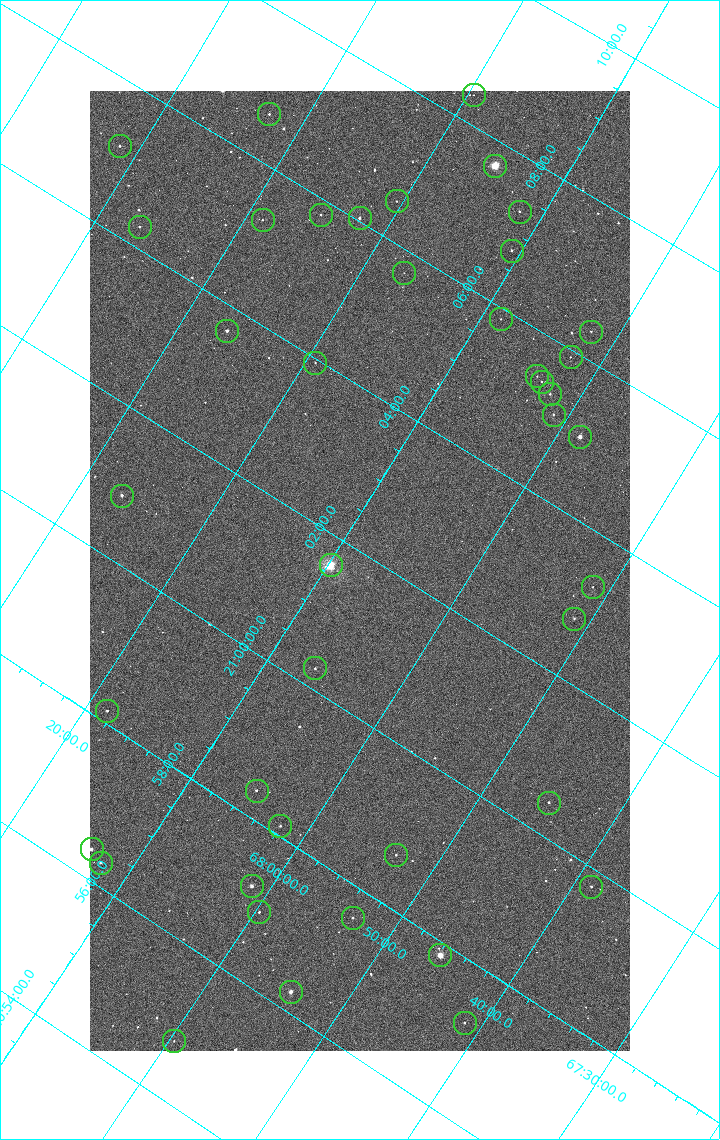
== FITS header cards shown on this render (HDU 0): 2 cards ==
NAXIS1  =                 1080 / length of data axis 1
NAXIS2  =                 1920 / length of data axis 2

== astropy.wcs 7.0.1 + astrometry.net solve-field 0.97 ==
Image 1080 x 1920 px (HDU 0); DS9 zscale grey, zoomed out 1/2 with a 90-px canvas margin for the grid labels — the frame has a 2x2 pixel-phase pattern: the four 2x2 pixel phases sit at different levels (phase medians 816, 733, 701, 813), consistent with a one-shot-colour (mosaic) sensor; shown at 1/2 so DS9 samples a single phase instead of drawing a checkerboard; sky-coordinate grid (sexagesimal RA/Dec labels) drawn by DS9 from the SOLVED WCS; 42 Tycho-2 reference stars matched to detected sources circled (green)
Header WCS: RA---TAN/DEC--TAN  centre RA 21:01:47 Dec +68:08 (315.44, +68.13 deg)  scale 2.37 arcsec/px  FOV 42.7' x 76.0'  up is +58 deg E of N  parity flipped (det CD > 0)
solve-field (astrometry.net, Tycho-2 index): VERIFIED the header's WCS against the Tycho-2 star catalogue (verified at 4 index scales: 6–42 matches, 0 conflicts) and refined it, rather than solving blind
Solved WCS: RA---TAN-SIP/DEC--TAN-SIP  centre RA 21:01:47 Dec +68:08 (315.44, +68.13 deg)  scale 2.37 arcsec/px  FOV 42.7' x 76.0'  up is +58 deg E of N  parity flipped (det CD > 0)
The solver's refit moves the header's centre by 0.48 arcsec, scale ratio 1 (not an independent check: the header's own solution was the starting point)
Tycho-2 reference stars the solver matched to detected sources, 42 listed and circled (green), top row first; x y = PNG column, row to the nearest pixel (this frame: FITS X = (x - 90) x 2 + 1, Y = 1920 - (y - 91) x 2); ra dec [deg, ICRS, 3 dp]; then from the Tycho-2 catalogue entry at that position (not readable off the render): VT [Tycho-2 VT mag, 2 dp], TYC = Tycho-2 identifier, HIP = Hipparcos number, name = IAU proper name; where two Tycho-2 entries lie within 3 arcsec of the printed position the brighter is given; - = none
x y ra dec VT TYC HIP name
474 96 317.097 +68.326 12.13 4460-1569-1 - -
269 114 316.662 +68.544 12.10 4460-1999-1 - -
120 146 316.282 +68.691 11.40 4460-1398-1 - -
495 166 316.920 +68.254 6.89 4460-1485-1 104291 -
396 202 316.630 +68.341 12.23 4460-2165-1 - -
520 212 316.824 +68.195 12.03 4460-2105-1 - -
320 215 316.448 +68.418 11.65 4460-814-1 - -
360 218 316.511 +68.372 10.44 4460-2738-1 - -
262 220 316.324 +68.480 12.16 4460-1671-1 - -
140 227 316.071 +68.613 11.75 4460-1488-1 - -
512 251 316.691 +68.178 11.28 4460-1909-1 - -
404 273 316.425 +68.284 12.70 4460-2145-1 - -
501 320 316.464 +68.143 11.77 4460-2321-1 - -
227 331 315.917 +68.443 10.19 4460-1680-1 - -
591 332 316.591 +68.033 11.95 4460-2416-1 - -
570 358 316.477 +68.038 12.46 4460-2785-1 - -
315 363 315.987 +68.322 11.90 4460-2361-1 - -
537 376 316.357 +68.063 12.29 4460-2850-1 - -
542 382 316.349 +68.054 11.93 4460-2609-1 - -
550 394 316.328 +68.036 11.59 4460-2365-1 - -
554 415 316.271 +68.018 11.61 4460-2961-1 - -
580 437 316.255 +67.973 9.08 4460-2805-1 - -
122 496 315.215 +68.445 10.29 4460-1024-1 103702 -
330 566 315.404 +68.163 7.47 4460-3015-1 103763 -
592 588 315.828 +67.855 11.87 4460-1159-1 - -
574 619 315.701 +67.853 12.04 4460-625-1 - -
315 668 315.066 +68.108 10.95 4460-2532-1 - -
107 711 314.540 +68.308 11.36 4460-2154-1 - -
256 791 314.591 +68.085 11.00 4460-2803-1 - -
548 803 315.110 +67.753 11.14 4460-916-1 - -
280 826 314.532 +68.033 11.56 4460-2620-1 - -
92 850 314.097 +68.225 10.20 4460-1961-1 - -
396 856 314.667 +67.885 11.35 4460-2993-1 - -
100 863 314.074 +68.205 11.41 4460-2919-1 - -
252 886 314.300 +68.022 9.99 4460-2439-1 - -
591 887 314.944 +67.645 11.47 4460-889-1 - -
259 912 314.237 +67.995 11.75 4460-2555-1 - -
353 918 314.402 +67.887 11.84 4460-2994-1 - -
440 956 314.458 +67.763 7.88 4460-157-1 103474 -
290 992 314.064 +67.902 9.77 4460-2985-1 - -
464 1023 314.309 +67.688 11.63 4460-910-1 - -
174 1042 313.694 +67.994 12.65 4460-2801-1 - -